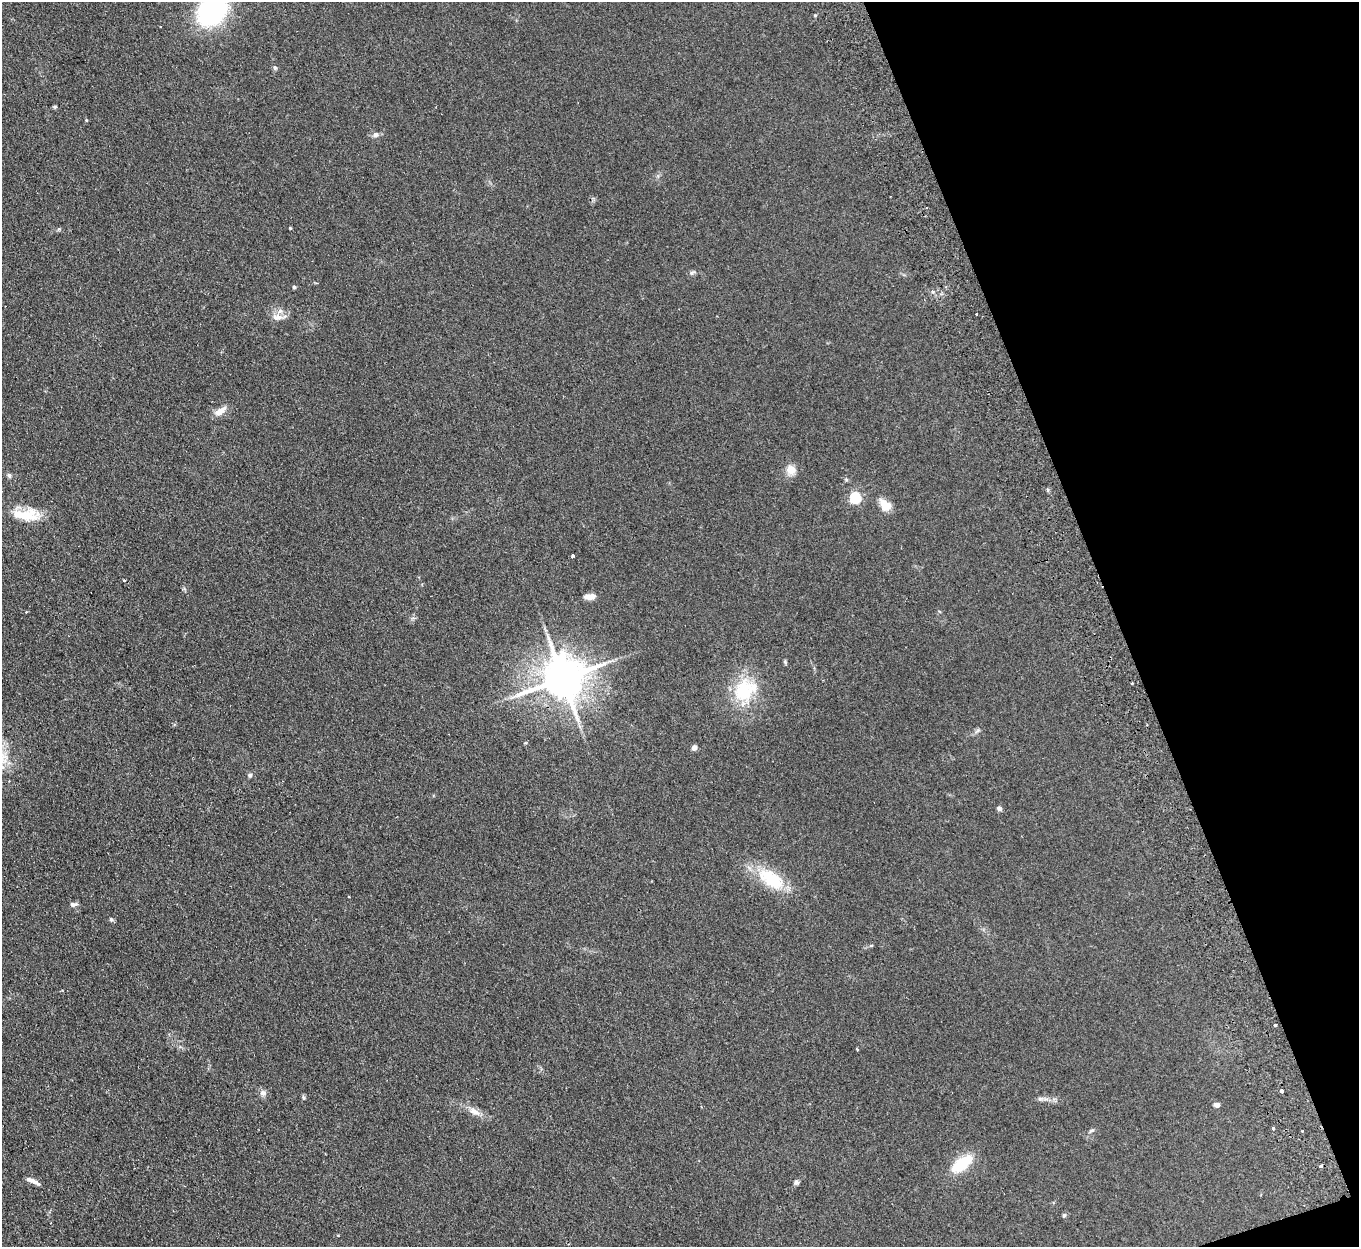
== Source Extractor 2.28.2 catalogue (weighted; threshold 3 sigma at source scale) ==
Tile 12 of 4 x 4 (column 4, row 3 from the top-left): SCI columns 4127-5483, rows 1421-2665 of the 5539 x 5457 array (HDU 1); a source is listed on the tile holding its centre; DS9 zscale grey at full resolution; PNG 1361 x 1249 px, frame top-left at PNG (2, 2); no overlay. Shown black and unused: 18% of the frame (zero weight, under 2 of 3 exposures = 3% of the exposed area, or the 3 px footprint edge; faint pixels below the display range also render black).
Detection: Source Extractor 2.28.2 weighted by HDU 2 'WHT'; one run over the whole footprint, this tile lists its part. Background 0.189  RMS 0.014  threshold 0.0608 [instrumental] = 3 sigma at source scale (4.5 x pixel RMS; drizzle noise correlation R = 1.50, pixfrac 1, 0.05/0.05 arcsec/px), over >= 5 px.
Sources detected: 47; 1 inside a brighter listed object's ellipse — not listed separately; the other 46 listed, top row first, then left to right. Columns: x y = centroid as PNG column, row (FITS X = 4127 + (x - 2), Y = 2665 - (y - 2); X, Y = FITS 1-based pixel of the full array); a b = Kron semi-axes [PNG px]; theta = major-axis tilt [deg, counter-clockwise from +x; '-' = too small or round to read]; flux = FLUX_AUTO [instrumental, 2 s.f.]
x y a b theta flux
212 11 24 18 46 220
275 68 7 5 -74 2.4
86 120 4 4 - 1.2
375 135 8 7 - 4.5
290 228 3 3 - 1.2
59 229 6 4 70 1.5
692 273 9 5 30 2.8
294 287 4 4 - 2.6
933 292 5 3 - 2.1
976 314 2 2 - 1.3
277 317 16 9 -5 10
220 411 16 8 37 11
791 470 13 11 -76 12
9 475 6 6 - 2.8
855 497 5 5 - 130
885 505 16 10 -47 16
27 515 39 15 -1 36
573 556 3 3 - 2.1
124 580 3 3 - 1.5
590 596 13 6 3 9
26 612 3 3 - 1.2
563 678 13 11 22 4900
1132 683 3 2 - 2
744 691 29 24 85 64
978 730 7 4 19 2.3
694 747 4 4 - 11
250 775 6 5 - 2.6
999 808 6 5 - 3.4
771 879 40 20 -34 55
73 904 10 6 5 4
111 920 6 4 -49 2.3
1275 1025 4 3 - 4.6
857 1050 3 3 - 1.2
1282 1091 3 3 - 6.3
263 1093 9 8 - 5
303 1097 6 4 -71 1.7
1040 1099 6 6 - 2.9
1217 1105 7 5 -23 4.4
474 1111 17 8 -24 11
1273 1128 4 3 - 1.8
1092 1130 8 3 19 2
961 1164 25 11 36 50
1321 1166 4 3 - 8
31 1180 15 6 -20 6.5
796 1182 7 6 - 2.9
1064 1215 5 4 - 2.2
Overlapping masked pixels (flux is a lower limit): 1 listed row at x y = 563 678
Isophote crosses this tile's border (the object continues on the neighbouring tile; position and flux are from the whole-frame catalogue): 1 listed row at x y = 212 11
Unlisted compact peaks at least as high as the median listed source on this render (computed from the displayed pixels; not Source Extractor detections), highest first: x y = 785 662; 815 15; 55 107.